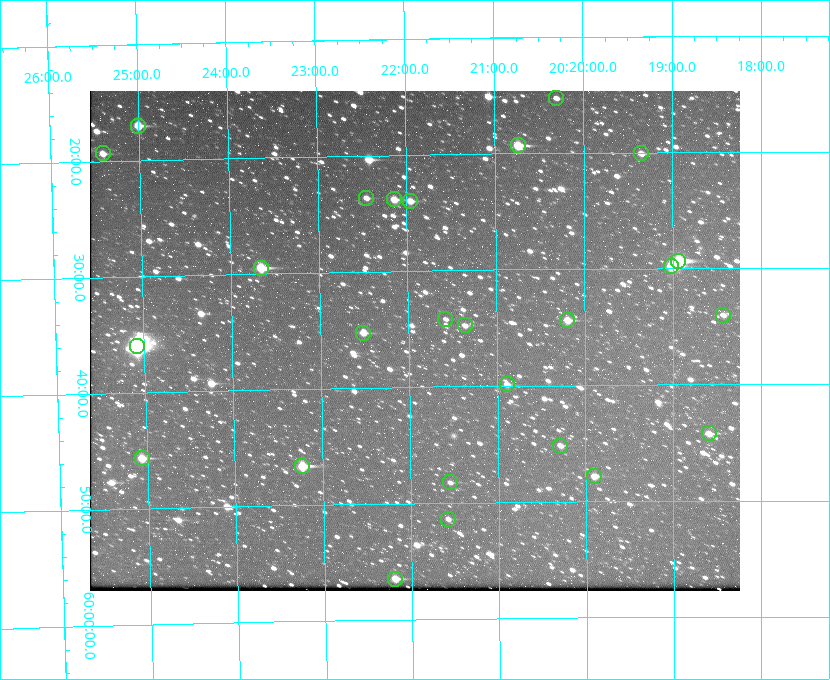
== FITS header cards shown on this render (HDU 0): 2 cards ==
NAXIS1  =                  650 / Width of table row in bytes
NAXIS2  =                  500 / Number of rows in table

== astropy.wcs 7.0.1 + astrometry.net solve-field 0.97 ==
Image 650 x 500 px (HDU 0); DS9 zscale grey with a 90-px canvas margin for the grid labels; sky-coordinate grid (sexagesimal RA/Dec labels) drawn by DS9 from the SOLVED WCS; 26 Tycho-2 reference stars matched to detected sources circled (green)
Header WCS: none
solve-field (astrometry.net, Tycho-2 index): SOLVED blind (the file carries no WCS)
Solved WCS: RA---TAN-SIP/DEC--TAN-SIP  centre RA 20:21:56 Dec +59:36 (305.48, +59.60 deg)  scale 5.17 arcsec/px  FOV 56.0' x 43.1'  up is -179 deg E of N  parity flipped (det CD > 0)
(file carries no celestial WCS; the grid is the blind solution)
Tycho-2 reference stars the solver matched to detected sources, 26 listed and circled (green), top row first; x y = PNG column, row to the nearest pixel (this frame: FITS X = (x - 90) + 1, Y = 500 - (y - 91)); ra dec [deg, ICRS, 3 dp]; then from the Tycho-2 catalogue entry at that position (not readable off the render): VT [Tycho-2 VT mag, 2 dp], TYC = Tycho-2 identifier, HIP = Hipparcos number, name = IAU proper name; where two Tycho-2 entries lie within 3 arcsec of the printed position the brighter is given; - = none
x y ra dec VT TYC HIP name
556 98 305.075 +59.254 11.10 3949-857-1 - -
138 126 306.252 +59.284 9.41 3949-1643-1 - -
518 145 305.185 +59.322 8.95 3949-1869-1 - -
103 153 306.353 +59.322 10.67 3949-467-1 - -
641 153 304.838 +59.335 10.93 3949-1877-1 - -
366 198 305.613 +59.394 10.81 3949-1261-1 - -
394 199 305.535 +59.397 10.37 3949-1383-1 - -
410 201 305.490 +59.400 10.79 3949-1179-1 - -
678 261 304.733 +59.490 8.93 3949-1451-1 - -
671 266 304.755 +59.496 9.37 3949-615-1 - -
261 268 305.915 +59.492 9.25 3949-1149-1 - -
723 315 304.607 +59.567 11.00 3949-1861-1 - -
445 319 305.394 +59.570 11.70 3949-405-1 - -
567 320 305.049 +59.573 10.18 3949-1099-1 - -
465 325 305.340 +59.579 10.98 3949-39-1 - -
363 333 305.628 +59.588 10.19 3949-1517-1 - -
137 346 306.271 +59.600 6.45 3949-2016-1 100714 -
507 384 305.223 +59.664 11.52 3949-1631-1 - -
709 433 304.649 +59.737 10.61 3949-735-1 - -
560 446 305.073 +59.753 11.06 3949-89-1 - -
142 458 306.265 +59.761 9.71 3949-555-1 - -
302 466 305.808 +59.778 8.73 3949-715-1 100545 -
594 476 304.976 +59.797 11.33 3949-1031-1 - -
450 482 305.387 +59.804 11.49 3949-285-1 - -
448 519 305.395 +59.857 11.71 3949-313-1 - -
395 579 305.548 +59.941 10.72 3949-815-1 - -